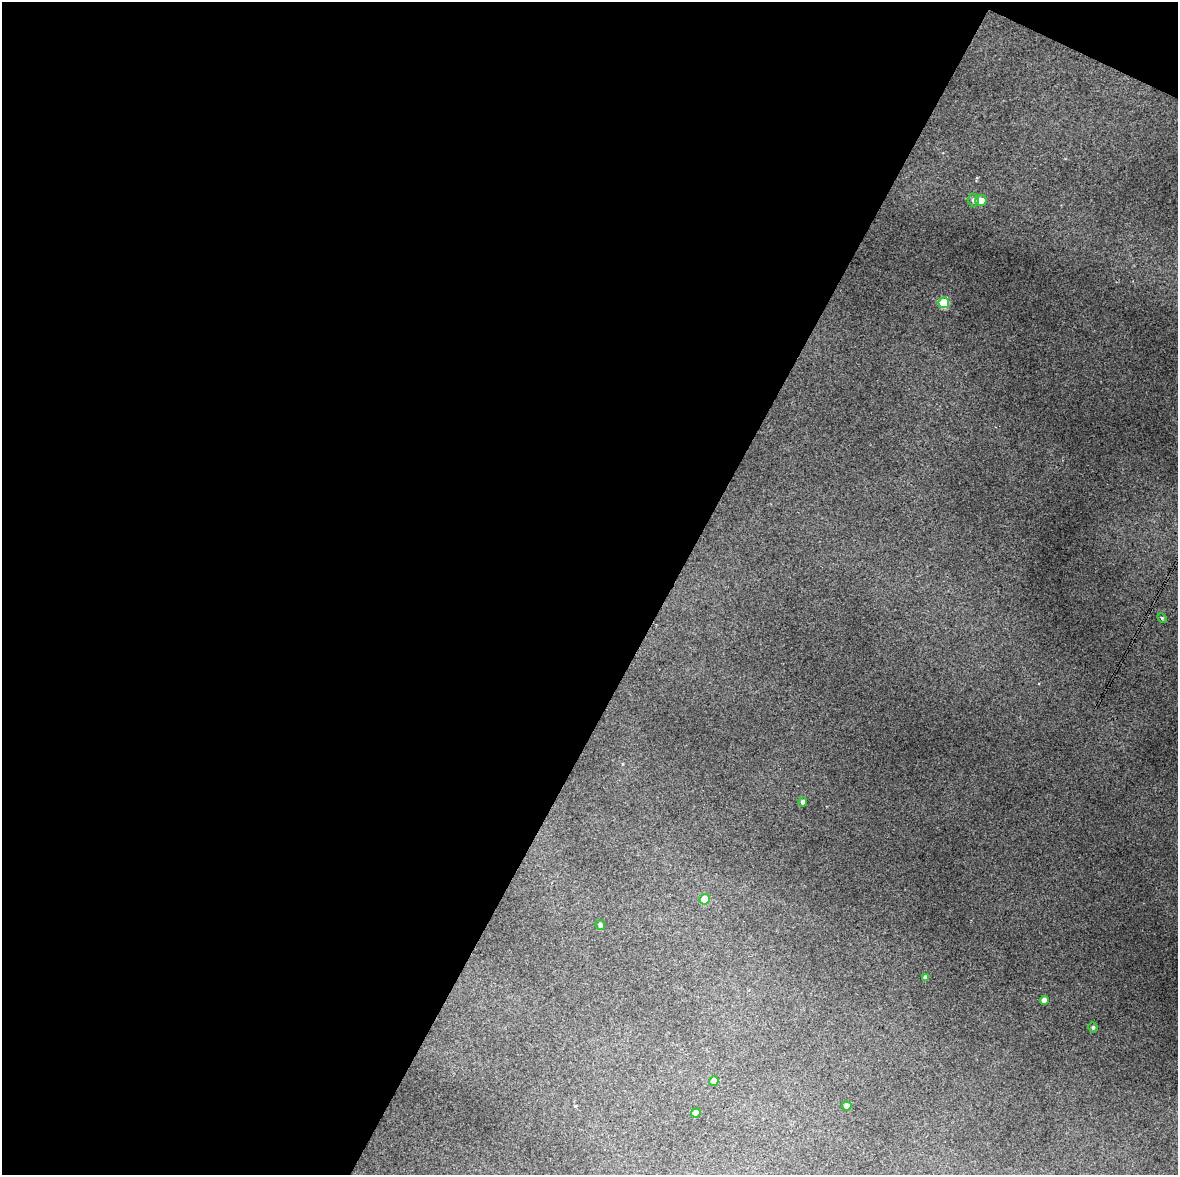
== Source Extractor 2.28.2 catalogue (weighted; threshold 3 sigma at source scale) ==
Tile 1 of 4 x 3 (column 1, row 1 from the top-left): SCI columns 4-1179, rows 2603-3775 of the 4707 x 4001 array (HDU 1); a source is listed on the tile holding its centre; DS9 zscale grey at full resolution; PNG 1180 x 1177 px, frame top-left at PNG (2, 2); each listed source drawn as its Kron ellipse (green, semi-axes under 4 px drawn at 4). Shown black and unused: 58% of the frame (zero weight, under 3 of 4 exposures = <1% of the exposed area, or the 3 px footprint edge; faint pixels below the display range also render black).
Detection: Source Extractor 2.28.2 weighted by HDU 2 'WHT'; one run over the whole footprint, this tile lists its part. Background 0.119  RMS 0.0097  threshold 0.0436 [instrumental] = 3 sigma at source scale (4.5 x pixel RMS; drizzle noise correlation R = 1.50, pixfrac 1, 0.0396/0.0396 arcsec/px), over >= 5 px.
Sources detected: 13; all 13 listed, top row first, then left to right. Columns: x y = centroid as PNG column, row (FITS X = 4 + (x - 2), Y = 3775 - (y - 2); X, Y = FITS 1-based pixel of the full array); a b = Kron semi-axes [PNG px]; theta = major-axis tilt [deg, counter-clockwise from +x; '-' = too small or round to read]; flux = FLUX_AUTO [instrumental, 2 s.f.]
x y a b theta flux
973 200 6 6 - 3
981 200 5 5 - 8.7
944 303 5 5 - 39
1162 618 5 3 - 1
803 802 4 4 - 2.8
705 899 5 5 - 21
600 925 5 4 - 3.1
926 977 4 4 - 2.8
1044 1000 4 4 - 4.7
1093 1028 5 4 - 1.8
714 1081 5 4 - 8.7
847 1106 5 4 - 5.2
696 1113 5 4 - 7.2